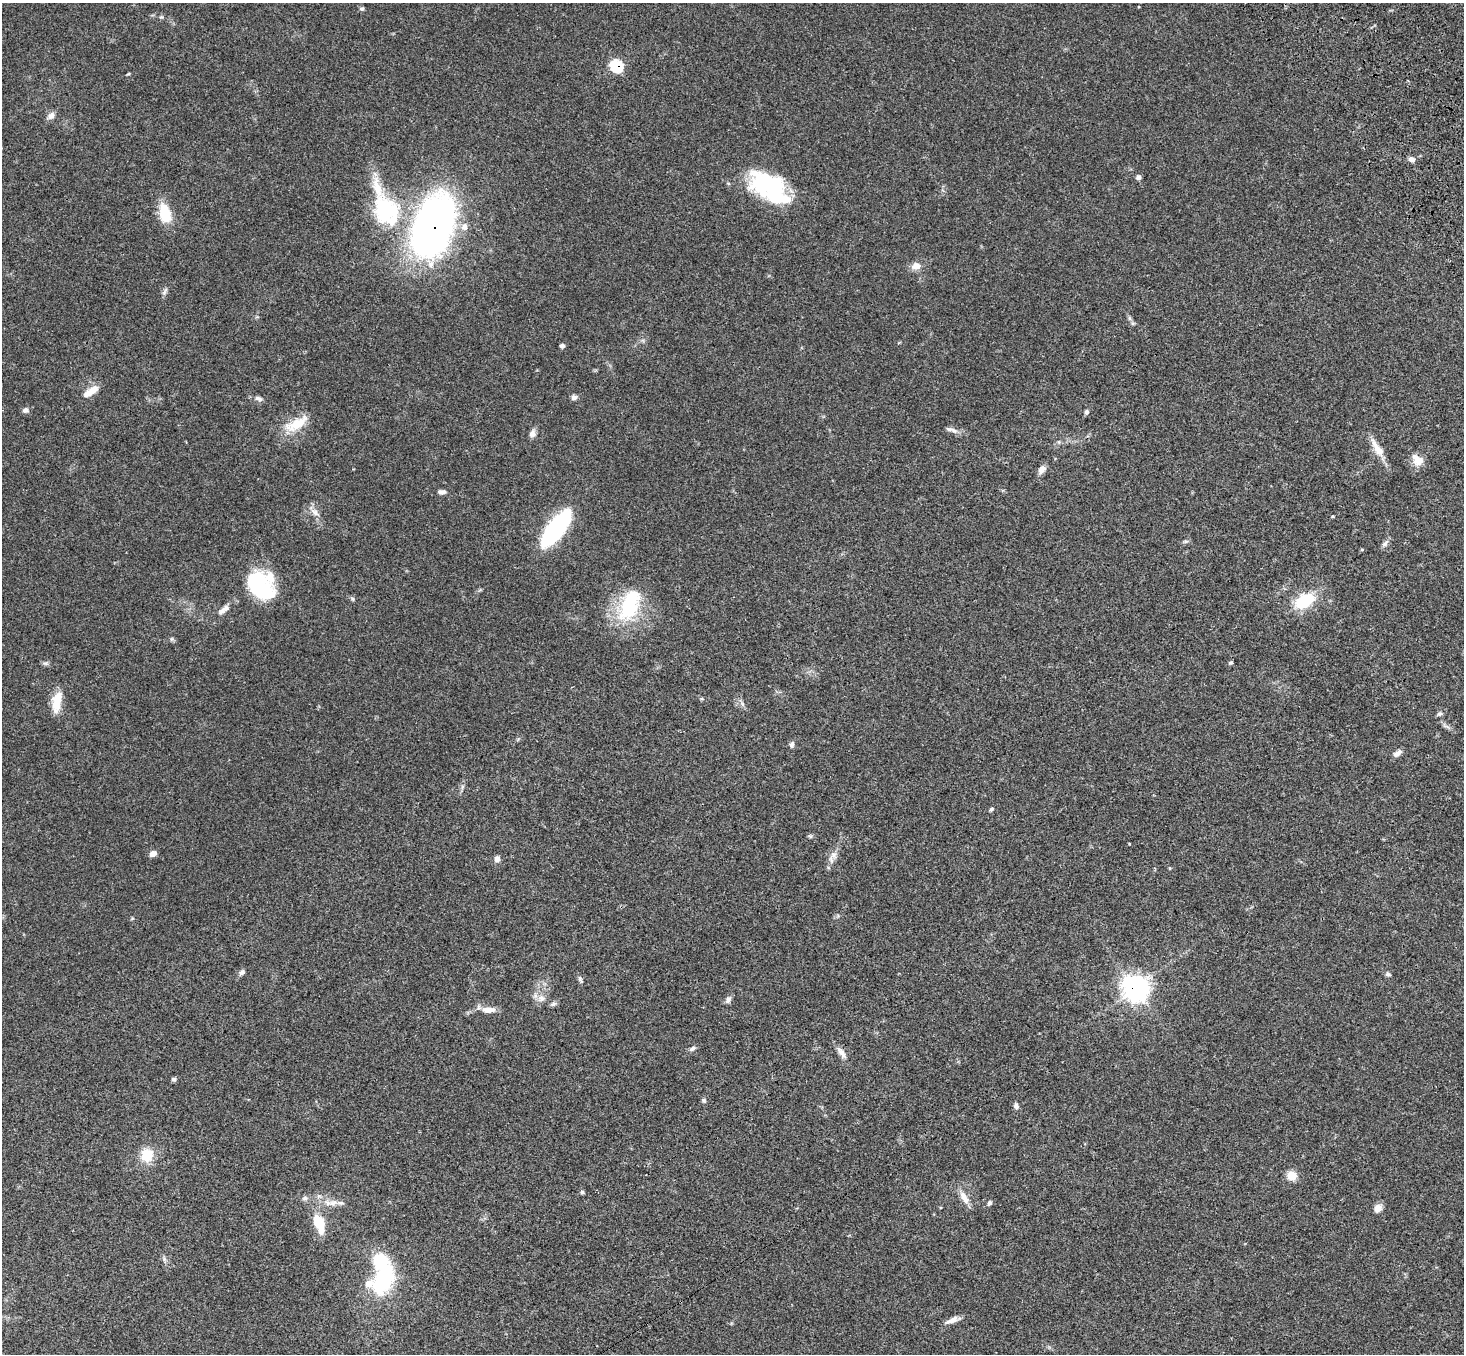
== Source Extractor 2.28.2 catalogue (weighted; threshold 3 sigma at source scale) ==
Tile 10 of 4 x 4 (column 2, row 3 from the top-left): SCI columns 1568-3029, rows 1726-3077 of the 6059 x 6016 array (HDU 1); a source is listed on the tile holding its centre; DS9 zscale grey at full resolution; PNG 1466 x 1356 px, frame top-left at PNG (2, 3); no overlay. Shown black and unused: <1% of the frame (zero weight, under 3 of 4 exposures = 6% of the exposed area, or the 3 px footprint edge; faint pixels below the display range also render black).
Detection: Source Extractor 2.28.2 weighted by HDU 2 'WHT'; one run over the whole footprint, this tile lists its part. Background 0.0503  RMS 0.0054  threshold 0.0244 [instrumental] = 3 sigma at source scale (4.5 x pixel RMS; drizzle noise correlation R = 1.50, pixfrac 1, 0.05/0.05 arcsec/px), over >= 5 px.
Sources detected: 83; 1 inside a brighter object's white glare — not listed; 5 inside a brighter listed object's ellipse — not listed separately; the other 77 listed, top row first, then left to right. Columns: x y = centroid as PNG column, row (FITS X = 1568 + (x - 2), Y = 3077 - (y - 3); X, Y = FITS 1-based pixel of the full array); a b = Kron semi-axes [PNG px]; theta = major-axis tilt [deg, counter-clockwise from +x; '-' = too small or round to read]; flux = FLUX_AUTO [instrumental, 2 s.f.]
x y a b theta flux
362 9 6 5 - 0.92
161 17 5 4 - 0.67
616 66 7 7 - 38
128 74 5 3 - 0.52
51 116 12 7 45 2.5
1412 159 9 6 -15 2
1138 177 6 6 - 1.5
769 184 47 24 -21 50
386 211 46 36 -60 48
165 214 22 12 -76 15
432 227 39 22 68 360
464 227 10 9 - 3.3
916 266 11 8 2 4.1
165 291 12 4 60 1.4
1129 318 7 4 -72 1
562 346 5 4 - 1.5
90 392 21 8 35 6.2
574 397 7 6 - 1.6
259 398 11 6 -19 1.8
25 410 8 6 2 1.7
1086 412 7 5 66 1
296 424 36 13 29 12
953 430 10 6 -13 2.2
532 433 11 7 67 2.2
1377 448 28 9 -57 7.2
1418 460 14 10 -39 6.6
1042 469 11 8 55 2.7
442 492 10 6 2 1.8
315 512 14 7 -42 3.2
555 529 36 12 53 83
1186 541 8 4 1 0.97
1385 543 13 6 50 1.8
1362 550 5 3 - 0.51
259 586 33 22 -48 43
353 599 6 4 -89 0.7
1304 601 28 17 29 18
629 605 48 24 67 35
224 609 20 7 37 3.6
172 639 6 5 - 0.87
46 663 8 5 -7 1.1
1230 663 6 4 17 0.71
58 699 20 14 65 8.3
702 699 5 3 - 0.61
742 704 8 4 -54 1.2
1439 714 7 6 - 1.1
791 744 8 6 74 1.4
1397 753 11 6 35 2.4
991 809 6 4 43 0.85
810 836 5 5 - 0.76
153 854 9 7 30 2.2
497 859 8 7 - 2.1
831 860 10 5 -64 1.8
242 972 8 6 42 1.5
1388 974 7 5 -20 1.1
580 979 9 5 -69 1.2
1135 988 10 9 - 410
541 998 10 10 - 3.4
728 1000 9 7 62 1.9
553 1004 9 6 19 1.3
488 1010 19 8 -1 4.9
692 1048 9 5 31 1.3
841 1053 19 7 -53 3.3
174 1079 6 5 - 1.1
704 1100 6 6 - 0.95
1016 1106 8 6 -76 1.5
147 1155 15 14 - 12
1292 1175 6 6 - 16
582 1192 6 5 - 0.77
964 1197 20 8 -61 4.8
305 1198 8 7 - 1.6
333 1203 14 9 14 4.2
989 1203 6 5 - 1.2
1378 1208 11 9 54 3.1
319 1223 22 11 -70 14
164 1259 7 4 -72 1.1
383 1280 28 17 65 47
952 1320 20 6 20 3.4
Overlapping masked pixels (flux is a lower limit): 3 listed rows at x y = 616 66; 432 227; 1135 988